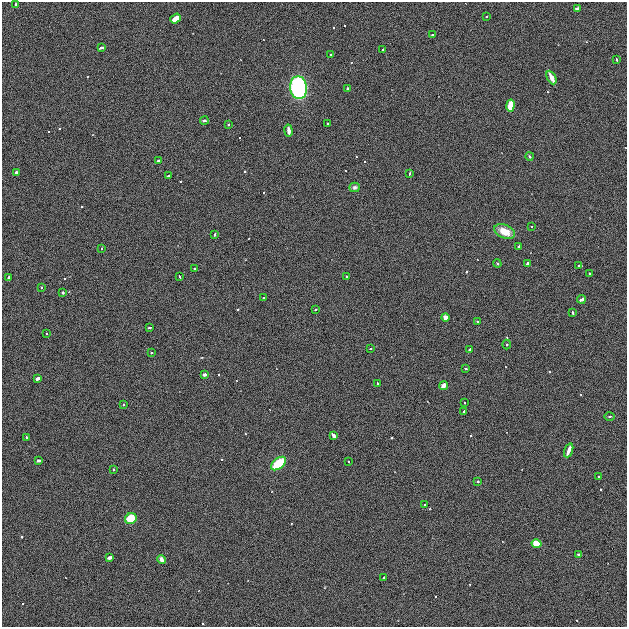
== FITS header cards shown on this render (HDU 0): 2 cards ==
NAXIS1  =                  625
NAXIS2  =                  625

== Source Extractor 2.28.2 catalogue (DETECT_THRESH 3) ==
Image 625 x 625 px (HDU 0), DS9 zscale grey, 1 PNG px = 1 image px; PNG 629 x 629 px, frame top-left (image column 1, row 625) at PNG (2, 2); each listed source drawn as its Kron ellipse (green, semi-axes under 4 px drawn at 4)
Background 1.86e-06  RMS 0.0069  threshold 0.0208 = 3 sigma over >= 5 px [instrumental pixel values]
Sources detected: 75; all 75 listed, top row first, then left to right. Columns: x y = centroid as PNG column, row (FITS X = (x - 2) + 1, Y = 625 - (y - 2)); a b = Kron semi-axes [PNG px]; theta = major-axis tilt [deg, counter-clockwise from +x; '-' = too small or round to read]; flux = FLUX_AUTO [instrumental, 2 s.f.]
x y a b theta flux
16 5 3 3 - 1.6
577 9 4 3 - 1.4
486 17 3 3 - 0.54
175 19 5 3 - 8.8
433 35 3 2 - 0.38
101 48 4 3 - 1.7
383 49 3 3 - 0.95
330 54 3 2 - 0.43
617 59 3 3 - 1.1
551 78 7 3 -63 4.9
299 88 11 8 -84 93
347 88 4 4 - 0.7
511 106 6 4 82 10
204 120 4 4 - 0.76
228 124 3 3 - 0.66
328 124 3 2 - 0.42
289 131 6 3 -81 2.8
529 156 4 4 - 0.7
159 160 3 3 - 1.3
17 173 3 3 - 1.8
410 174 3 3 - 0.66
169 176 4 3 - 0.92
355 187 5 4 - 1.7
531 226 2 2 - 0.38
505 231 11 6 -25 7.4
215 234 3 3 - 0.84
518 246 3 3 - 0.61
102 248 3 2 - 0.32
497 263 4 3 - 0.52
527 264 3 3 - 1.4
579 266 4 2 - 0.54
194 269 3 3 - 0.6
590 274 3 3 - 0.83
180 276 4 3 - 0.72
347 277 3 3 - 0.71
9 278 3 3 - 0.85
41 287 3 2 - 0.37
63 293 3 3 - 0.84
264 298 3 2 - 0.41
581 299 4 3 - 2.5
315 309 4 3 - 0.51
573 313 3 3 - 0.84
445 318 4 4 - 4.2
477 322 3 3 - 0.53
149 328 3 3 - 1
47 334 2 2 - 0.37
507 345 5 4 - 0.56
370 349 2 2 - 0.3
469 350 4 3 - 1.1
151 353 3 2 - 0.37
466 369 3 3 - 0.64
204 374 4 3 - 2.3
37 378 3 3 - 6.4
378 383 3 3 - 0.82
443 386 4 4 - 2.7
464 403 3 3 - 0.61
123 404 3 2 - 0.46
463 412 4 3 - 1.2
610 416 5 2 - 0.61
333 436 4 3 - 6.9
27 437 3 3 - 0.58
569 450 7 3 69 4.2
38 461 3 3 - 1.7
348 462 3 3 - 0.64
279 463 9 5 38 19
114 469 3 3 - 0.63
599 477 3 2 - 0.42
478 481 3 3 - 0.64
425 505 3 2 - 0.44
131 518 6 5 - 12
536 543 5 4 - 7
578 554 3 3 - 0.97
109 558 4 3 - 2.6
161 560 5 3 - 2.4
384 578 3 3 - 1.7